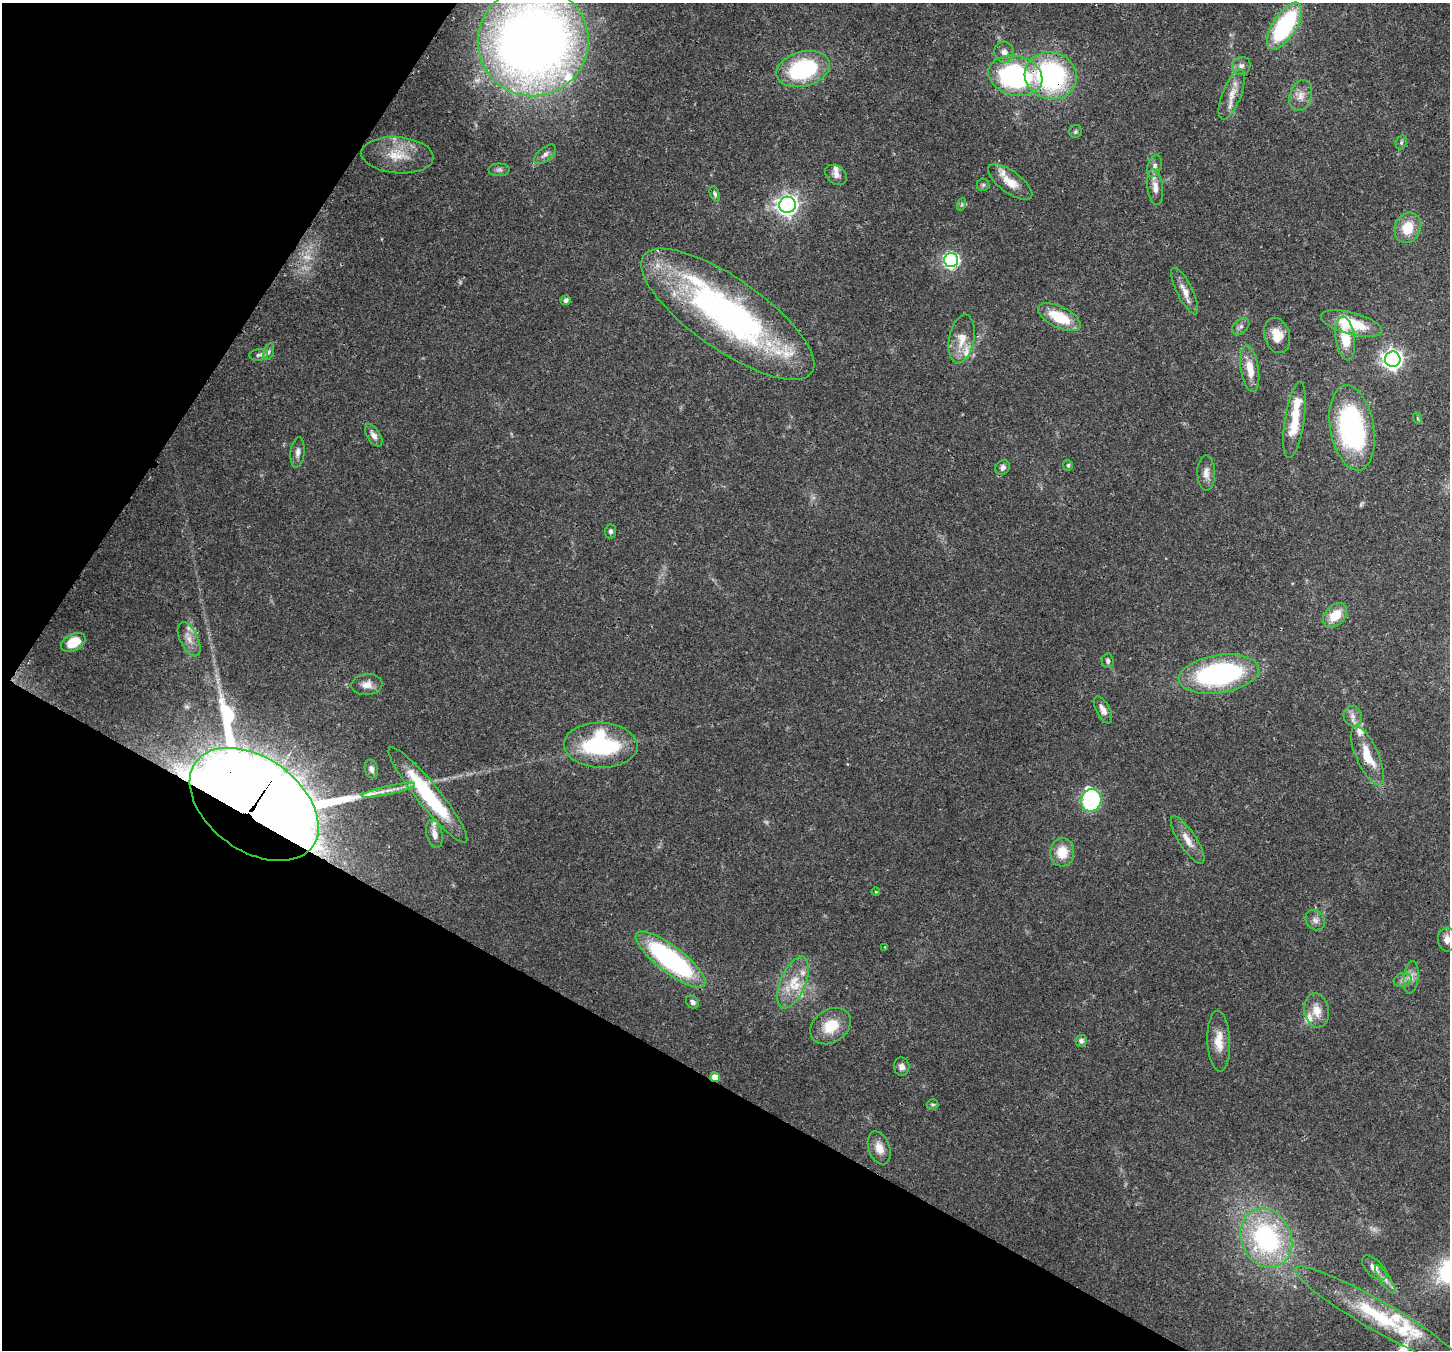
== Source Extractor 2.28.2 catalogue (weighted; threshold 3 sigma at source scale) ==
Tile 9 of 4 x 4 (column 1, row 3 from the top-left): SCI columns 70-1517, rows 1705-3052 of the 5932 x 6036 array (HDU 1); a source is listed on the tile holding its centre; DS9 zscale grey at full resolution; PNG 1452 x 1352 px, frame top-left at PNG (2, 3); each listed source drawn as its Kron ellipse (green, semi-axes under 4 px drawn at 4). Shown black and unused: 29% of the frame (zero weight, under 3 of 4 exposures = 7% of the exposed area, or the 3 px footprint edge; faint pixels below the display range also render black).
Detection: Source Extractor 2.28.2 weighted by HDU 2 'WHT'; one run over the whole footprint, this tile lists its part. Background 0.0922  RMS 0.0037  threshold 0.0167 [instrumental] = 3 sigma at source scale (4.5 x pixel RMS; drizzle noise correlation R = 1.50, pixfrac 1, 0.0396/0.0396 arcsec/px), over >= 5 px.
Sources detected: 102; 3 too faint to see at this stretch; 1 inside a brighter object's white glare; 1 cosmic-ray / hot-pixel residue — neither listed nor drawn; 12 inside a brighter listed object's ellipse — not listed separately; the other 85 listed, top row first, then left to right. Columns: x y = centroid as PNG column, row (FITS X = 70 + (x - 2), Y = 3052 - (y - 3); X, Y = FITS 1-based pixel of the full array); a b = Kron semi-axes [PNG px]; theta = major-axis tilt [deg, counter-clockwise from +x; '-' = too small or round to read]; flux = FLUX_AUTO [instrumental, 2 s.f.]
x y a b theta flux
1285 26 26 12 57 46
533 41 55 55 - 420
1004 52 10 9 - 2.4
1241 66 10 8 39 1.8
803 69 27 17 15 41
1015 76 27 19 -14 68
1051 76 26 23 -17 65
1232 94 27 9 68 5.1
1301 96 16 11 71 3.7
1075 132 6 6 - 0.72
1401 142 7 5 71 0.77
545 154 13 6 39 1.8
397 155 36 18 -5 11
1154 166 11 6 71 1.7
499 170 10 6 1 1.2
836 175 12 9 -37 2.1
1010 182 26 11 -36 5.9
983 185 6 6 - 0.71
1155 187 18 8 -83 3.5
715 194 8 4 -69 0.87
962 204 7 4 71 0.69
787 205 8 8 - 200
1408 228 15 13 66 8.9
951 260 7 7 - 81
1185 291 26 7 -64 3.9
566 300 5 4 - 1.5
728 314 102 35 -35 140
1059 317 23 10 -27 14
1352 324 31 11 -15 15
1241 326 10 6 40 1.4
1277 336 18 12 -74 6.4
962 339 24 12 79 6.5
1345 339 22 9 -82 11
269 352 8 5 71 1
259 355 9 5 6 1.1
1393 359 8 7 - 170
1250 369 23 9 -81 7
1417 418 6 3 -70 0.43
1295 420 38 9 81 12
1352 428 43 22 -80 66
374 435 12 6 -58 2.3
298 452 15 7 83 2
1068 465 5 4 - 0.62
1003 467 8 6 53 1.4
1206 473 18 9 -90 2.8
611 531 7 5 85 0.99
1335 615 14 9 45 7.5
189 639 18 9 -64 3.9
73 642 13 8 27 6.5
1108 661 7 6 - 1
1219 674 40 19 9 68
367 685 15 10 4 3.4
1103 710 15 7 -62 2.3
1353 716 10 9 - 2.3
601 745 37 22 -2 46
1367 756 31 11 -66 11
371 769 9 6 -76 1.5
388 790 27 4 12 3.1
428 795 61 11 -51 36
1091 800 11 10 - 41
254 804 72 46 -36 3000
434 834 14 8 -77 3.1
1188 840 27 8 -57 4.6
1062 852 14 12 86 7.6
876 892 4 4 - 0.38
1315 920 11 9 -52 1.9
1447 939 12 9 -87 2.7
885 947 3 3 - 0.37
671 959 42 13 -37 68
1411 977 16 7 84 2.4
1403 980 9 6 15 1.5
793 983 27 12 67 9.6
692 1002 7 5 -42 1.2
1317 1010 17 12 -81 4.9
831 1026 22 16 34 11
1081 1041 6 5 - 1.4
1219 1041 30 11 -87 6.4
902 1067 9 7 -86 1.9
715 1077 5 4 - 4.7
933 1105 6 5 - 0.75
879 1148 17 10 -70 4.6
1266 1238 30 25 -66 59
1374 1268 15 8 -45 2.4
1385 1279 17 5 -56 1.9
1378 1316 95 15 -30 31
Overlapping masked pixels (flux is a lower limit): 6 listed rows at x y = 1015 76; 1051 76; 728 314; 601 745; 254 804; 715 1077
Isophote crosses this tile's border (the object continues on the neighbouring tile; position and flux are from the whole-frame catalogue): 2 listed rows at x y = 533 41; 1447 939